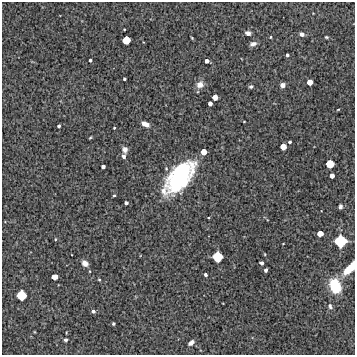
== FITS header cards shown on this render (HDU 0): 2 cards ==
NAXIS1  =                  353 /Length X axis
NAXIS2  =                  353 /Length Y axis

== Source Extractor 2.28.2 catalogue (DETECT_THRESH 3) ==
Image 353 x 353 px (HDU 0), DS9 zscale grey, 1 PNG px = 1 image px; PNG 357 x 357 px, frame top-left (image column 1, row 353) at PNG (2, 2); no overlay
Background 6340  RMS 270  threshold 796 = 3 sigma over >= 5 px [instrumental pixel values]
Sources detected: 54; all 54 listed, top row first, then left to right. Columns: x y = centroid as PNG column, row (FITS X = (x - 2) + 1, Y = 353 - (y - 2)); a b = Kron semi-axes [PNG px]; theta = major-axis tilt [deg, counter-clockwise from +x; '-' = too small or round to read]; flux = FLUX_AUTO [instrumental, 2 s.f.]
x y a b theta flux
248 33 6 5 - 6.0e+04
302 34 6 5 - 6.1e+04
271 37 3 2 - 1.4e+04
326 37 4 3 - 2.1e+04
192 38 4 3 - 1.6e+04
126 40 6 6 - 3.0e+05
253 44 7 5 13 7.2e+04
287 55 3 3 - 3.5e+04
90 60 3 3 - 3.5e+04
207 61 4 4 - 8.2e+04
124 79 3 3 - 2.7e+04
310 82 5 5 - 1.5e+05
200 84 8 7 - 1.3e+05
282 85 5 5 - 7.3e+04
251 86 5 4 - 3.2e+04
215 97 5 4 - 1.4e+05
210 103 4 4 - 7.4e+04
338 109 4 3 - 1.2e+04
244 122 3 2 - 1.2e+04
145 124 7 4 -27 1.4e+05
59 126 3 3 - 3.5e+04
114 128 2 2 - 1.6e+04
90 138 5 3 - 1.7e+04
289 142 3 3 - 3.3e+04
283 147 5 5 - 1.8e+05
125 149 7 6 - 7.4e+04
204 152 5 5 - 1.7e+05
124 156 5 4 - 5.3e+04
330 164 6 6 - 3.2e+05
103 167 4 4 - 5.6e+04
332 176 4 4 - 9.3e+04
179 177 30 15 52 2.8e+06
114 195 3 3 - 2.5e+04
126 203 4 3 - 4.8e+04
340 206 5 4 - 4.2e+04
320 233 5 5 - 1.8e+05
55 239 4 3 - 1.6e+04
340 241 9 9 - 7.4e+05
283 244 3 2 - 1.1e+04
218 257 7 7 - 4.9e+05
85 263 8 6 -40 9.5e+04
261 263 4 4 - 5.3e+04
350 268 14 6 47 4.8e+05
266 270 4 3 - 5.0e+04
205 275 4 3 - 3.9e+04
55 277 5 5 - 1.8e+05
99 279 3 3 - 1.9e+04
335 286 14 10 -69 6.0e+05
21 295 7 7 - 4.6e+05
330 306 8 5 -68 4.4e+04
93 311 4 4 - 4.4e+04
113 324 3 3 - 2.9e+04
65 340 4 4 - 3.3e+04
191 343 7 4 41 6.9e+04
At the frame edge (FLAGS 8, measured only in part): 1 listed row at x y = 350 268